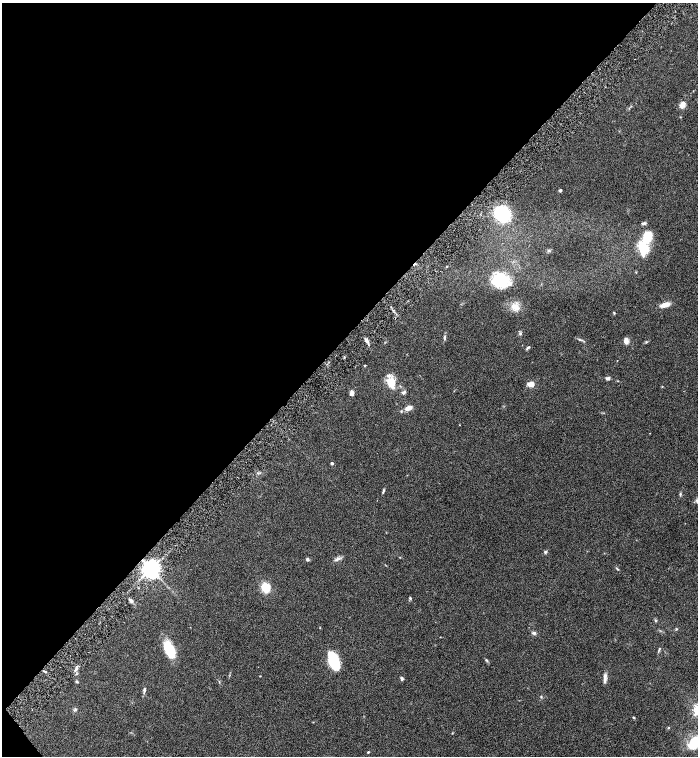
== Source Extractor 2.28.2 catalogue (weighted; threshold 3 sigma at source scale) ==
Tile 5 of 4 x 4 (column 1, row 2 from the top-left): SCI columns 303-1693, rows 3013-4519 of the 6026 x 6028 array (HDU 1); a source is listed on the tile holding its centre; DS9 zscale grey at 2 x 2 block average (1 PNG px = mean of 2 x 2 image px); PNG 700 x 758 px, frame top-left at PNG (2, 3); no overlay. Shown black and unused: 44% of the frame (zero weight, under 4 of 8 exposures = <1% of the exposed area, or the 3 px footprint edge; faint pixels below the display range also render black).
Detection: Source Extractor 2.28.2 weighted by HDU 2 'WHT'; one run over the whole footprint, this tile lists its part. Background 0.0687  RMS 0.0044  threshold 0.0178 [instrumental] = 3 sigma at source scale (4.09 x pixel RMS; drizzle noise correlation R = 1.36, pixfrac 0.8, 0.05/0.05 arcsec/px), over >= 5 px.
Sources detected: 63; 1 inside a brighter listed object's ellipse — not listed separately; the other 62 listed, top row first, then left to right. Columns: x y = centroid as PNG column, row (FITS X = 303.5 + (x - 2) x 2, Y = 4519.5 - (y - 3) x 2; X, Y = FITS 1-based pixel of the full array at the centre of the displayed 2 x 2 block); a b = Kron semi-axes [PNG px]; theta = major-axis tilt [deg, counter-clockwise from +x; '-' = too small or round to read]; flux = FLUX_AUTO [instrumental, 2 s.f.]
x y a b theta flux
693 91 3 2 - 0.35
682 105 3 3 - 26
560 190 3 3 - 1.5
502 213 10 8 -30 81
643 223 7 3 10 1.7
647 237 8 6 71 31
643 248 15 9 -79 29
549 250 4 4 - 1.3
501 280 16 14 -12 44
665 305 10 4 15 7.9
515 307 11 9 -31 8.6
614 313 3 3 - 0.74
520 334 4 3 - 1.6
444 338 8 3 83 1.8
366 340 7 4 -55 3
580 340 6 2 -11 1.1
626 341 8 5 -81 3.7
646 342 3 3 - 0.73
528 347 5 3 - 1.3
364 366 2 2 - 1.1
608 378 5 4 - 2.1
391 383 13 9 -68 16
531 384 5 4 - 11
662 386 3 2 - 0.48
404 392 5 3 - 2.5
352 393 5 4 - 4.6
409 408 8 4 20 6.9
401 411 3 3 - 0.79
332 463 2 2 - 3.1
383 491 8 2 78 1.3
680 494 4 3 - 1.1
545 552 4 4 - 1.3
400 557 3 2 - 0.43
307 559 4 3 - 1.6
337 559 9 4 25 2.9
150 569 4 4 - 720
617 569 5 3 - 0.91
265 588 6 5 - 29
410 598 4 3 - 0.97
131 600 5 3 - 2.3
655 621 3 3 - 0.79
320 628 3 2 - 0.38
676 629 3 3 - 0.86
534 633 6 4 -14 2
659 649 6 2 71 1.2
170 650 15 7 -66 38
486 660 6 3 -50 1.1
334 661 13 7 -71 62
76 669 7 3 64 2.6
45 671 5 2 - 1.1
260 676 2 2 - 0.51
402 678 4 4 - 1.7
605 680 10 4 83 3.8
77 682 4 3 - 0.98
144 690 7 3 83 1.9
541 696 3 3 - 0.87
75 710 5 3 - 1.5
634 717 4 3 - 0.84
668 728 3 3 - 0.77
452 733 3 2 - 0.54
694 743 16 10 55 30
368 752 2 2 - 0.93
Isophote crosses this tile's border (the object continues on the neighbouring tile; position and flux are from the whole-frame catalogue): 1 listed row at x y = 694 743